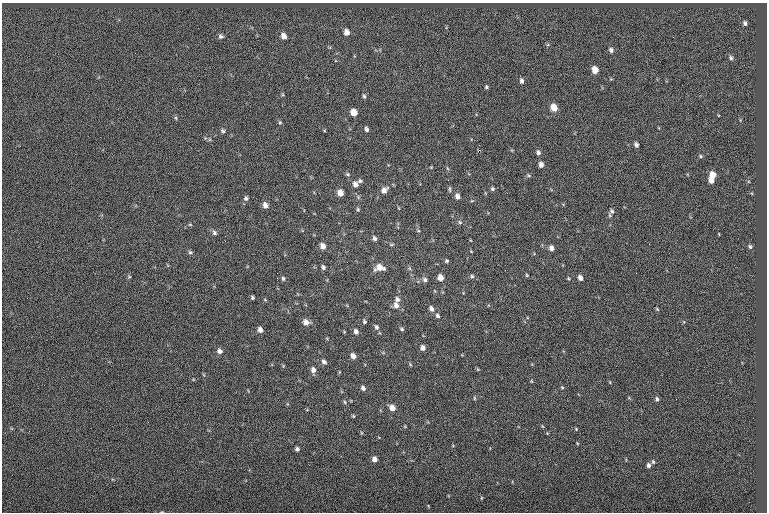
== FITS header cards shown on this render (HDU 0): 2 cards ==
NAXIS1  =                  765
NAXIS2  =                  510

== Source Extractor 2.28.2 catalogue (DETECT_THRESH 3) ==
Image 765 x 510 px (HDU 0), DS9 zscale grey, 1 PNG px = 1 image px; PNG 769 x 514 px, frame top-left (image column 1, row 510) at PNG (2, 3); no overlay
Background -0.0372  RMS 6.9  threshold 20.7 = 3 sigma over >= 5 px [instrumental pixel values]
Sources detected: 94; all 94 listed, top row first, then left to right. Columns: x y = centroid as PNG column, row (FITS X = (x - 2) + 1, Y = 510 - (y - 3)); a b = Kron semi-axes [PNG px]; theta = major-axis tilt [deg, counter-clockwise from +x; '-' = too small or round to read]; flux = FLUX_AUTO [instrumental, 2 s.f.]
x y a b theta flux
745 23 5 4 - 1100
347 32 6 6 - 2800
221 36 7 6 - 1100
284 36 7 5 -62 2800
611 50 7 5 -59 1200
731 58 6 5 - 960
595 70 6 5 - 5400
522 81 6 5 - 1200
486 87 4 4 - 660
364 96 6 4 -69 750
554 108 6 5 - 5800
354 112 6 5 - 4800
176 118 6 3 -71 570
280 122 5 4 - 610
366 129 5 4 - 1100
223 131 6 5 - 810
636 145 5 4 - 1400
479 150 3 2 - 1300
538 152 6 5 - 1200
701 156 5 4 - 630
541 165 5 5 - 2000
348 174 6 5 - 730
712 175 6 5 - 4600
711 180 5 4 - 3000
360 181 6 5 - 830
355 184 7 6 - 2000
450 189 9 3 -85 670
492 189 5 5 - 820
384 190 8 6 49 2600
340 193 5 5 - 3900
457 196 5 5 - 2100
246 198 6 6 - 1000
472 201 5 3 - 350
265 205 7 5 -63 2300
358 209 6 4 -71 610
612 211 7 7 - 1200
460 222 6 5 - 690
190 225 5 3 - 420
214 233 7 6 - 1100
374 238 6 5 - 1200
391 244 7 3 8 590
323 246 6 5 - 2700
750 247 6 5 - 810
551 248 6 5 - 2100
190 252 5 5 - 740
447 261 5 4 - 700
323 267 5 4 - 1000
379 267 9 7 -2 4700
527 275 4 4 - 440
472 276 5 5 - 790
129 277 5 3 - 430
440 277 5 5 - 3700
277 278 2 2 - 990
283 278 6 5 - 780
568 278 4 3 - 460
580 278 5 4 - 2200
425 280 6 6 - 1200
252 297 4 4 - 690
397 299 7 6 - 1500
265 300 5 3 - 390
396 305 8 6 -69 2400
431 309 7 5 -65 1800
657 309 5 3 - 470
437 316 6 5 - 950
364 321 6 5 - 770
306 322 7 6 - 3000
376 327 6 5 - 1100
402 329 5 4 - 700
260 330 5 5 - 2100
356 332 6 5 - 1700
423 348 5 5 - 2000
219 351 7 6 - 1700
353 356 6 5 - 2400
324 362 7 6 - 1400
410 364 5 3 - 420
477 369 6 3 -70 450
313 370 6 5 - 2100
531 381 5 3 - 380
562 387 4 4 - 470
363 388 6 5 - 1300
474 398 5 3 - 450
657 399 6 4 -87 910
345 402 5 3 - 490
392 408 6 5 - 3200
353 416 5 3 - 440
576 429 4 3 - 400
577 443 5 3 - 340
297 449 4 4 - 1000
374 459 5 4 - 2300
653 462 6 4 -74 740
648 465 6 5 - 1500
481 498 5 3 - 370
428 506 5 3 - 350
162 512 4 2 - 300
At the frame edge (FLAGS 8, measured only in part): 1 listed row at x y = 162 512